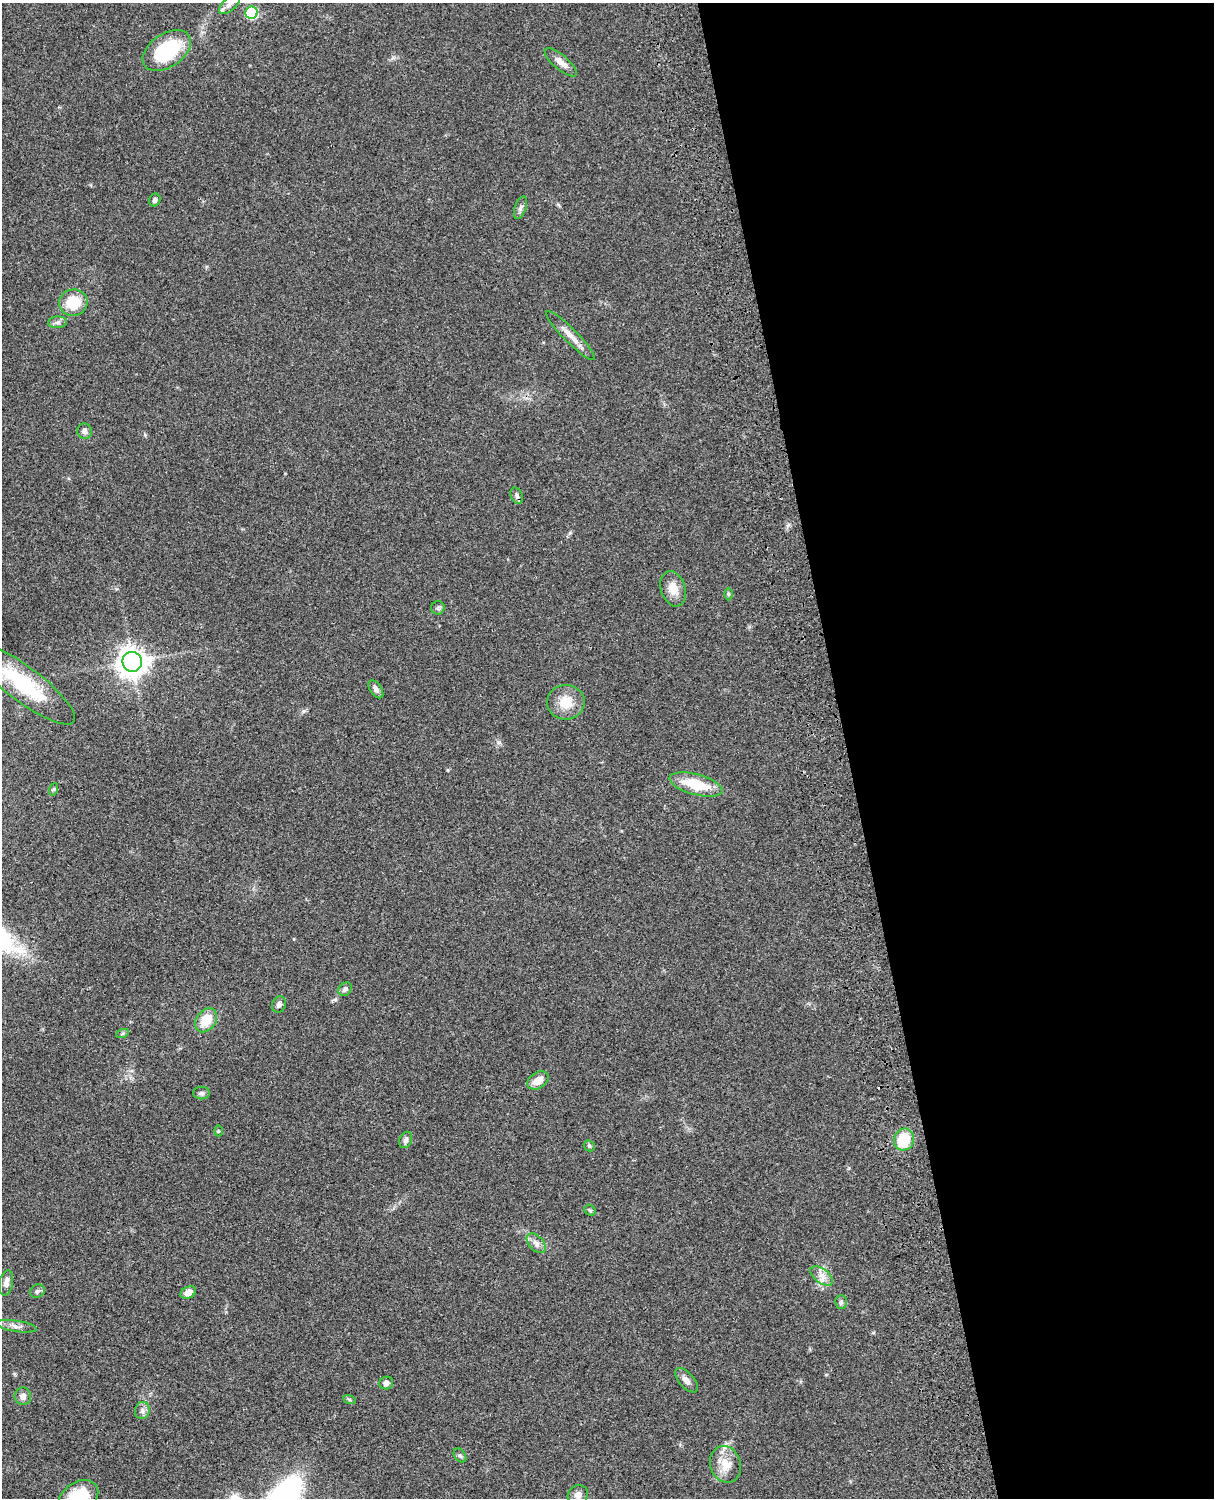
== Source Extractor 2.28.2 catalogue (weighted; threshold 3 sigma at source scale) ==
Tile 8 of 4 x 3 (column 4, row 2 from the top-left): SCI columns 3757-4968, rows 1772-3267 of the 5087 x 4927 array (HDU 1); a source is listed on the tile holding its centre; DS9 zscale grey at full resolution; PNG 1216 x 1500 px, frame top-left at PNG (2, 3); each listed source drawn as its Kron ellipse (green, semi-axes under 4 px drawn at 4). Shown black and unused: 30% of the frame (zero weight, under 3 of 4 exposures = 6% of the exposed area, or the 3 px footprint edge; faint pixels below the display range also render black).
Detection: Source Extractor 2.28.2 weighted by HDU 2 'WHT'; one run over the whole footprint, this tile lists its part. Background 0.0774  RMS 0.0058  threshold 0.0263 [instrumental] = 3 sigma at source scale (4.5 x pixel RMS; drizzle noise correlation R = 1.50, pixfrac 1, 0.05/0.05 arcsec/px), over >= 5 px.
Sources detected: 48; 1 inside a brighter listed object's ellipse — not listed separately; the other 47 listed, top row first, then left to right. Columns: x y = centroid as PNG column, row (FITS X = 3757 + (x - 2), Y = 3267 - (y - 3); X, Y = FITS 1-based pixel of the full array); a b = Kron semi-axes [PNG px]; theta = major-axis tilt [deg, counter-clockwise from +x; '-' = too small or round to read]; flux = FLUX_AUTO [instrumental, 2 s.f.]
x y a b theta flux
230 4 13 6 43 3.1
251 13 6 6 - 57
167 51 27 16 34 38
561 62 20 7 -40 5.3
155 200 6 5 - 1.6
520 208 12 5 70 1.8
73 303 14 13 - 16
58 322 9 6 5 1.8
571 336 33 7 -45 6.4
85 431 7 7 - 2.3
517 496 8 5 -63 1.4
673 589 18 12 -71 7.6
728 594 6 4 -89 0.88
438 608 7 6 - 1.2
132 662 10 9 - 690
23 684 63 17 -37 43
376 689 10 5 -56 2.4
566 702 19 17 5 11
696 785 27 10 -15 19
54 789 6 4 71 0.73
345 989 7 6 - 1.8
279 1005 8 6 64 2.1
206 1020 13 9 53 11
122 1034 6 4 19 0.83
538 1080 11 8 32 6.4
202 1093 8 6 0 1.5
219 1131 5 3 - 0.55
406 1140 8 6 66 1.8
904 1140 11 9 69 23
589 1146 6 5 - 0.82
590 1210 6 5 - 0.89
536 1243 11 7 -47 2.9
822 1276 13 7 -37 4
6 1283 13 6 80 3.2
37 1291 8 6 30 1.5
188 1292 8 5 28 4.6
841 1302 7 5 89 1.3
16 1326 20 5 -8 3.3
686 1380 15 7 -48 2.9
386 1383 7 6 - 2.4
23 1396 9 8 - 2.8
349 1399 6 4 -19 0.77
142 1410 8 7 - 2.1
460 1455 8 5 -54 1.2
725 1464 19 15 -71 9.8
578 1495 10 9 - 3.6
78 1498 22 15 35 29
Isophote crosses this tile's border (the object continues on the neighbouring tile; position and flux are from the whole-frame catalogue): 2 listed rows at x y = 230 4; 78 1498